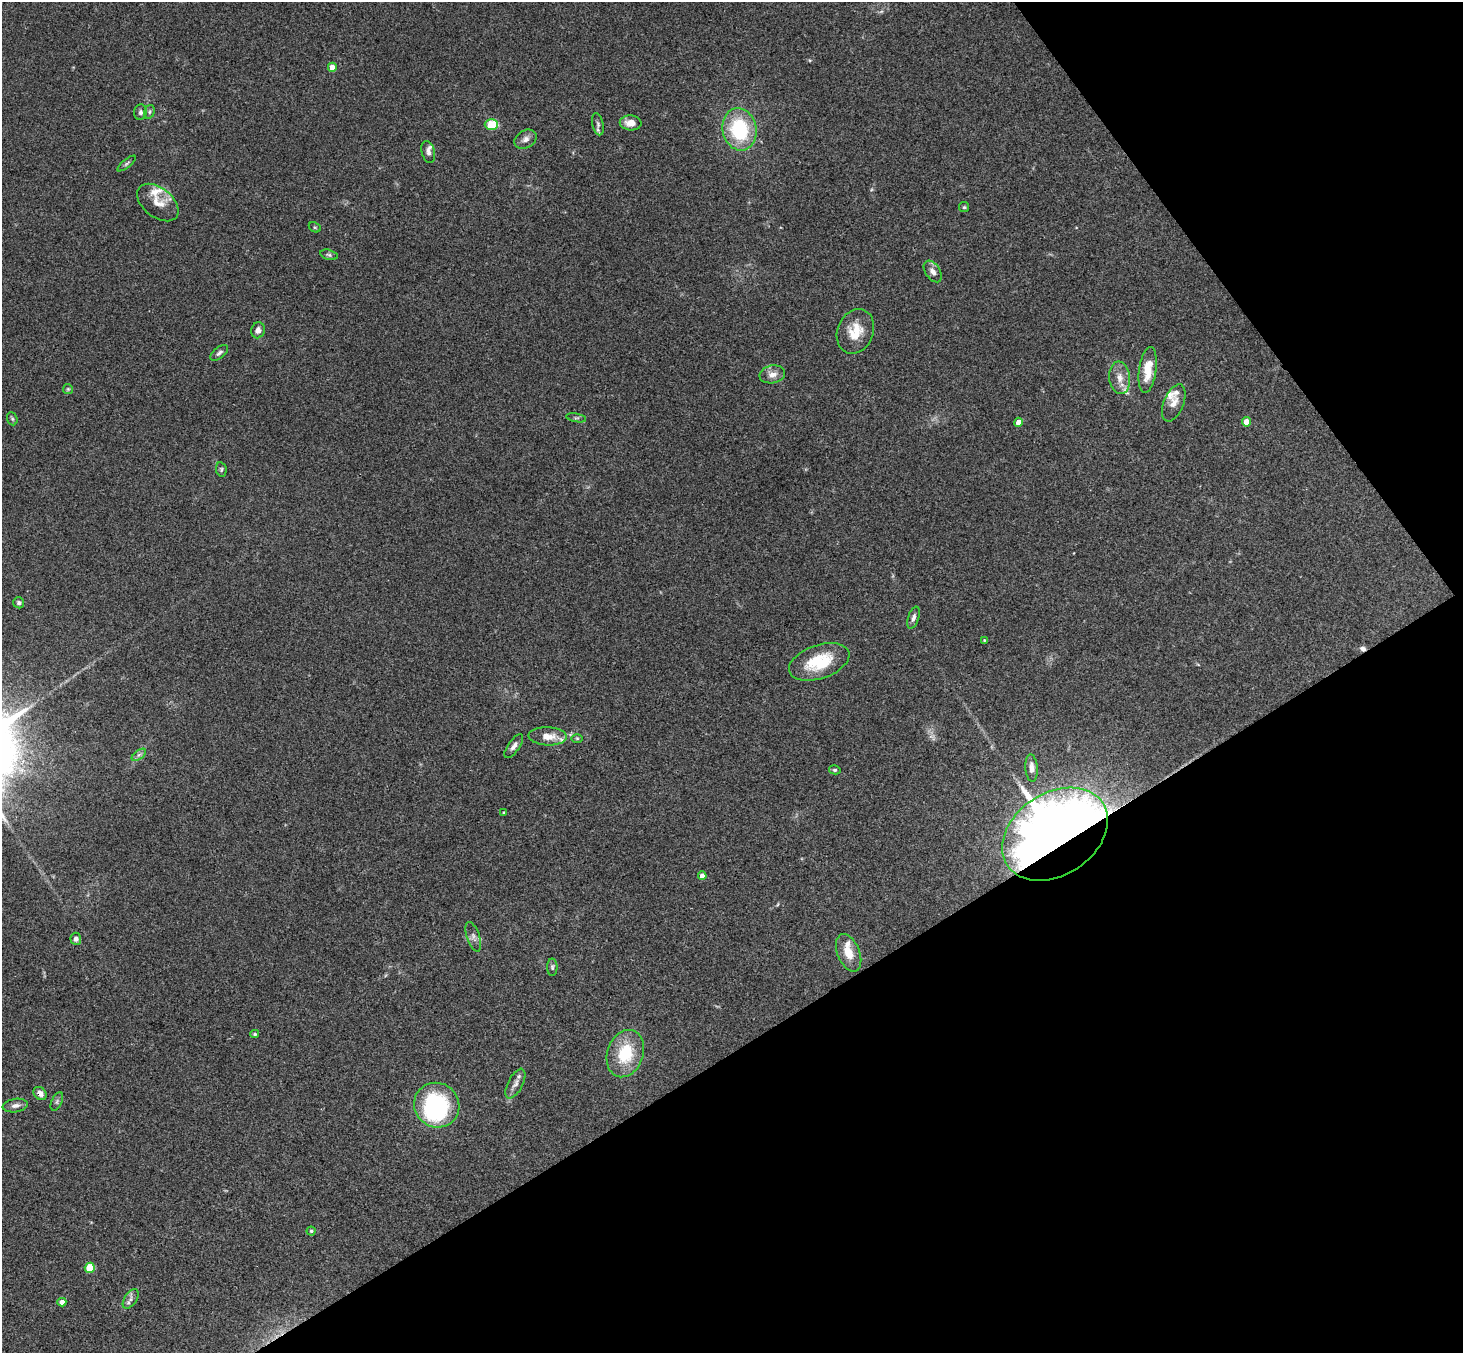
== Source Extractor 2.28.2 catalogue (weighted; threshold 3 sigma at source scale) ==
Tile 12 of 4 x 4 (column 4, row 3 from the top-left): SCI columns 4436-5896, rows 1682-3032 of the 5945 x 5927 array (HDU 1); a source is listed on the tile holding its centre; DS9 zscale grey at full resolution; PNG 1465 x 1355 px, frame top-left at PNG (2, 2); each listed source drawn as its Kron ellipse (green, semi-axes under 4 px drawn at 4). Shown black and unused: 30% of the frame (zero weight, under 3 of 4 exposures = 6% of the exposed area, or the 3 px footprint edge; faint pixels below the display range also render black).
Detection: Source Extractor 2.28.2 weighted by HDU 2 'WHT'; one run over the whole footprint, this tile lists its part. Background 0.199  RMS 0.0081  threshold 0.0365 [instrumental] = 3 sigma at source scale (4.5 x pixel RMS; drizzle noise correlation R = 1.50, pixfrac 1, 0.05/0.05 arcsec/px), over >= 5 px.
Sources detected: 65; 1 inside a brighter object's white glare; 1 cosmic-ray / hot-pixel residue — neither listed nor drawn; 7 inside a brighter listed object's ellipse — not listed separately; the other 56 listed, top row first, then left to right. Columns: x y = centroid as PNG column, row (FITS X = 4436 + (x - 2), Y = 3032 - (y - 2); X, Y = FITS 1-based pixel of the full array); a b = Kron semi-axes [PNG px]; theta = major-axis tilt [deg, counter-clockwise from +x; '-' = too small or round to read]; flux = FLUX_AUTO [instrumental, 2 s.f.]
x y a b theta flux
332 67 4 4 - 7.5
140 112 8 6 77 2.2
149 112 7 5 74 1.6
631 123 11 7 -3 7.7
491 124 6 5 - 23
598 124 11 5 -77 2.4
739 129 21 17 -78 58
526 139 12 8 31 4.3
428 152 11 6 -76 3.2
127 164 11 4 38 1.6
158 202 23 15 -39 12
964 207 5 5 - 1.2
315 227 6 4 -28 1.1
329 255 9 5 -14 1.7
933 271 12 7 -56 4.7
258 330 8 6 75 4.1
855 331 23 18 68 18
219 353 10 5 39 2.4
1148 370 23 8 82 17
772 374 13 9 11 5.9
1120 378 16 10 -83 8.5
68 389 5 5 - 1
1174 403 19 10 68 6.9
576 418 10 3 -10 1.3
12 419 7 5 -69 1.3
1018 422 4 4 - 6.3
1246 422 5 4 - 8.3
221 469 7 5 -79 1.4
19 603 5 5 - 2
913 618 11 5 73 3.2
984 640 3 3 - 0.6
819 662 31 17 19 36
548 736 19 9 -2 10
577 738 6 4 0 1
514 746 14 5 55 3.7
139 755 8 4 37 2.1
1032 768 13 6 -86 4.7
835 770 6 4 -13 1.2
504 813 4 3 - 1.1
1055 834 57 41 34 1300
702 876 4 4 - 5.7
473 937 15 6 -71 3.8
76 939 6 5 - 3
849 953 19 11 -67 13
552 967 8 5 90 1.8
255 1034 4 3 - 1.4
625 1054 24 18 70 33
515 1084 16 7 62 4.6
40 1093 7 5 -45 4.5
57 1101 10 5 64 2
15 1105 12 6 8 4
437 1105 23 22 - 110
311 1231 4 4 - 1.1
90 1268 5 5 - 32
131 1299 11 6 56 3.1
62 1302 4 4 - 6.5
Overlapping masked pixels (flux is a lower limit): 2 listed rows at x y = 1055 834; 40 1093